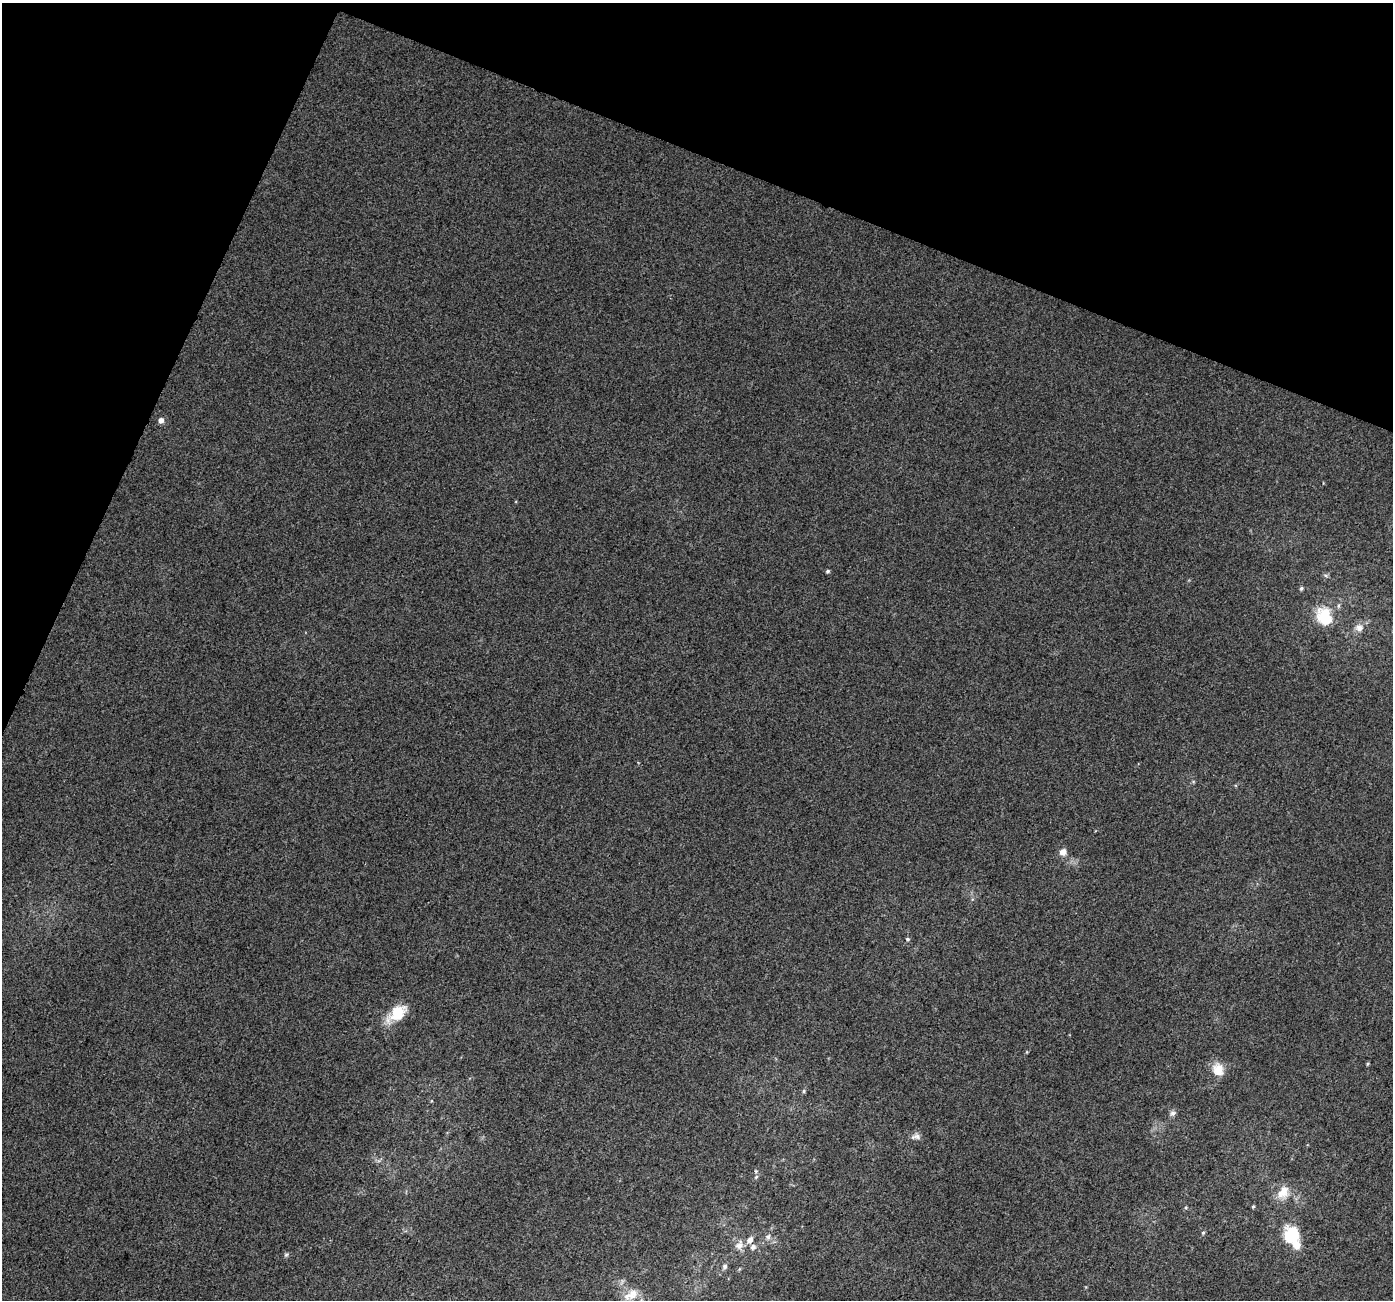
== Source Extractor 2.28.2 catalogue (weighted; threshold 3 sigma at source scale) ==
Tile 2 of 4 x 4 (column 2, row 1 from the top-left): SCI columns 1426-2816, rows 4220-5517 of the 5625 x 5778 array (HDU 1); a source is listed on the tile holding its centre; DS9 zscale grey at full resolution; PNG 1395 x 1302 px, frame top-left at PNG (2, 3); no overlay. Shown black and unused: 20% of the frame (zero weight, under 3 of 4 exposures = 5% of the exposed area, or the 3 px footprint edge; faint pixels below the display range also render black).
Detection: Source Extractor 2.28.2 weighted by HDU 2 'WHT'; one run over the whole footprint, this tile lists its part. Background 0.00162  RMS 0.0036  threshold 0.0163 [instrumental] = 3 sigma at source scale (4.5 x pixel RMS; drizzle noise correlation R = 1.50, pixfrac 1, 0.0396/0.0396 arcsec/px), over >= 5 px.
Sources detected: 29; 2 inside a brighter listed object's ellipse — not listed separately; the other 27 listed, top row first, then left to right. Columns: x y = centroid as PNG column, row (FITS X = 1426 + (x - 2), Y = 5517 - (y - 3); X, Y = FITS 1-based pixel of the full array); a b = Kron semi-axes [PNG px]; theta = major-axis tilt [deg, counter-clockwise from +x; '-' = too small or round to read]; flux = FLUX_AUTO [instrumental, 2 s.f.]
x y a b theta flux
161 420 5 5 - 1.9
828 571 4 4 - 0.69
1326 576 6 4 -20 0.59
1301 588 5 5 - 0.67
1325 617 22 16 -67 13
1359 628 9 9 - 2.5
1063 852 10 9 - 2.2
907 939 5 5 - 0.59
397 1013 30 15 38 9.3
1368 1064 5 3 - 0.45
1218 1069 17 14 -68 5
804 1091 5 4 - 0.58
1172 1113 8 7 - 1.1
916 1137 14 6 2 1.5
756 1171 5 5 - 0.52
756 1177 7 4 45 0.62
1283 1192 19 13 54 5.8
1253 1207 4 3 - 0.46
1203 1232 5 4 - 0.57
1291 1236 16 14 -82 16
768 1237 7 6 - 1.2
750 1240 9 6 55 2.2
739 1245 12 9 57 3
753 1247 7 7 - 1.4
286 1255 6 5 - 0.64
725 1266 7 6 - 1.1
633 1294 18 12 51 4.5